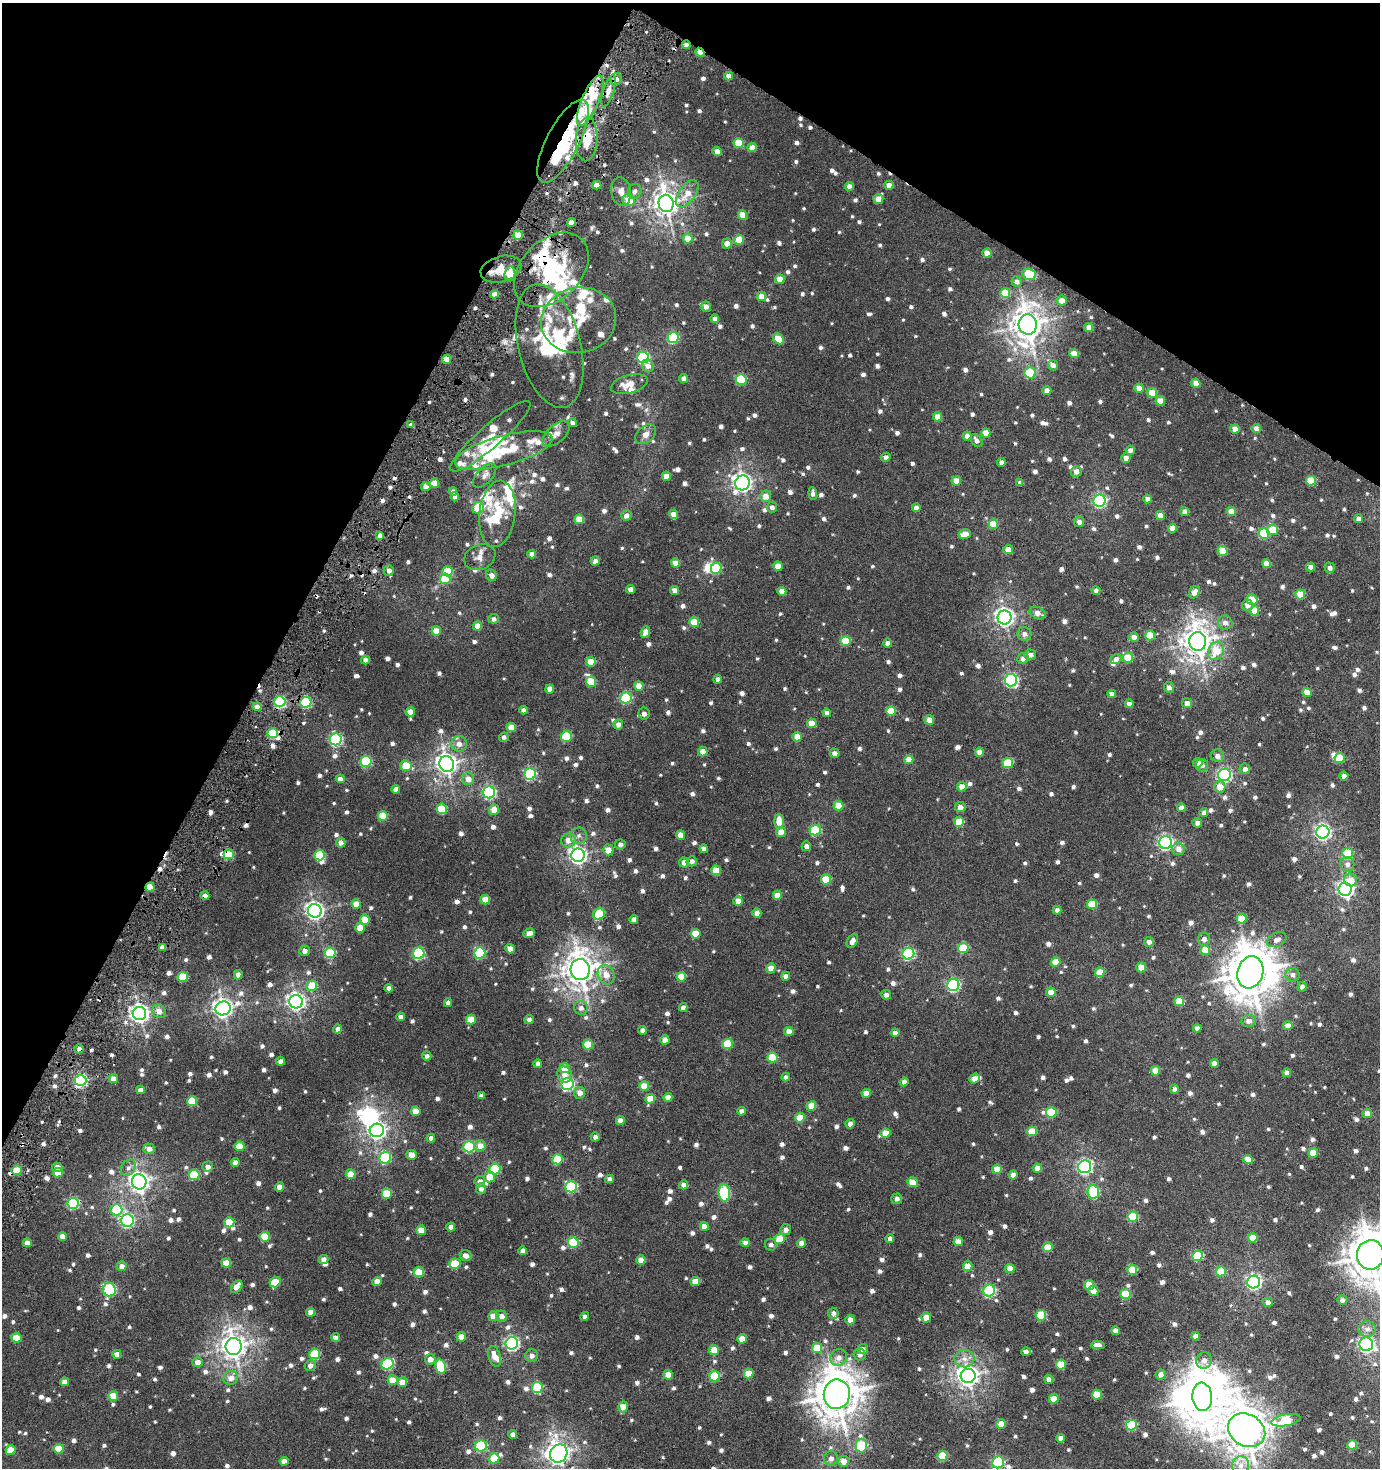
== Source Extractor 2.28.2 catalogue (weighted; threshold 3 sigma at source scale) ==
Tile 2 of 4 x 4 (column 2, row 1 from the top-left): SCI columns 1573-2950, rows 4402-5867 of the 5967 x 5867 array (HDU 1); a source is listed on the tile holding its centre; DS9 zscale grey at full resolution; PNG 1382 x 1470 px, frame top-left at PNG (2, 3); each listed source drawn as its Kron ellipse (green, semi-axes under 4 px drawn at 4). Shown black and unused: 27% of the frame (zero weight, under 3 of 6 exposures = <1% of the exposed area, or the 3 px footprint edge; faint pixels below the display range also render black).
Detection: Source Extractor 2.28.2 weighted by HDU 2 'WHT'; one run over the whole footprint, this tile lists its part. Background 0.00437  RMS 0.003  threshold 0.0123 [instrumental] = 3 sigma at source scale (4.09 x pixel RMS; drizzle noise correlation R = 1.36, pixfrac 0.8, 0.0396/0.0396 arcsec/px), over >= 5 px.
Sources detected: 1223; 1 too faint to see at this stretch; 11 inside a brighter object's white glare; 10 cosmic-ray / hot-pixel residue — neither listed nor drawn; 46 inside a brighter listed object's ellipse — not listed separately; of the other 1155, all 500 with FLUX_AUTO >= 1.11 (the completeness limit of this list) listed and drawn (655 fainter detections not listed), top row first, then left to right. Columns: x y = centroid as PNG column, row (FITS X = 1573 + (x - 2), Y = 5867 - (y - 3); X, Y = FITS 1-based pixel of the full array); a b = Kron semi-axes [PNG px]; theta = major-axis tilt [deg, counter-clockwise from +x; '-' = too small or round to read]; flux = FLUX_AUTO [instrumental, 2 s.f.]
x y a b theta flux
686 45 4 4 - 1.3
700 52 4 3 - 4.4
729 76 4 4 - 2.2
616 79 6 6 - 1.5
608 91 16 5 73 1.8
590 101 27 8 67 6.4
587 139 22 11 87 5.8
563 141 46 16 63 26
739 143 5 5 - 7.7
752 148 4 4 - 2.7
717 151 4 4 - 1.8
597 185 4 4 - 1.7
889 185 4 4 - 2
849 186 4 4 - 2.1
635 191 7 6 - 1.2
621 192 14 9 -81 2
687 194 16 8 54 3.6
878 199 5 5 - 2.9
629 200 6 5 - 4.9
666 203 8 7 - 230
742 215 5 4 - 3.9
571 222 4 4 - 2.4
518 235 5 4 - 4.3
688 238 5 5 - 3.5
739 240 5 5 - 6.6
727 244 5 5 - 2.1
987 253 4 4 - 2.6
501 269 21 12 16 3.9
551 270 43 30 45 22
510 274 7 5 84 4.5
1029 274 7 5 -18 14
780 279 4 4 - 3.7
1016 281 5 5 - 1.4
1005 293 5 5 - 6.8
494 294 4 4 - 2.4
761 296 4 4 - 2.6
1062 301 5 5 - 2.4
706 307 5 5 - 1.7
715 319 4 4 - 1.4
579 320 38 32 12 13
1028 324 10 9 - 330
1089 327 4 4 - 2.7
673 338 5 5 - 19
778 339 6 4 -46 4.9
549 346 63 31 -76 25
1074 354 4 4 - 3.5
643 357 6 6 - 30
446 359 4 4 - 3.7
1053 365 5 5 - 1.5
648 366 6 6 - 1.4
1030 373 5 5 - 11
684 379 4 4 - 1.7
741 379 5 5 - 15
1196 383 4 4 - 2.4
629 384 19 9 15 3.1
1139 388 4 4 - 2.8
1047 390 4 4 - 1.6
1152 393 5 4 - 5.4
1160 401 4 4 - 3
937 417 5 4 - 3
572 423 4 4 - 1.2
411 425 4 4 - 1.2
1256 428 5 4 - 2
1235 429 5 4 - 2.4
986 433 4 4 - 3.1
556 434 16 8 41 1.8
646 434 12 8 40 1.9
490 436 52 11 41 5.9
967 436 4 4 - 2
977 441 7 5 -55 1.1
504 450 50 15 15 12
1130 450 4 4 - 1.4
886 457 5 4 - 1.1
1126 458 4 4 - 1.8
1001 463 4 4 - 1.2
1076 471 5 5 - 1.9
485 475 15 7 47 1.4
666 476 4 4 - 2.5
956 481 4 4 - 2.8
1311 481 5 5 - 6.7
434 483 5 4 - 4.6
742 483 7 7 - 120
1020 483 4 4 - 1.3
426 487 4 4 - 2
453 492 4 4 - 1.6
813 493 6 4 -85 1.1
765 496 6 5 - 2.6
455 497 4 4 - 1.1
1147 499 4 4 - 1.4
1099 501 6 6 - 44
772 507 5 5 - 1.2
478 508 6 5 - 6.4
916 508 4 4 - 1.3
1231 511 5 4 - 2.8
1185 512 4 4 - 1.8
497 514 33 18 83 10
674 514 5 4 - 2.2
626 516 5 5 - 1.5
1160 516 4 4 - 2.3
579 519 5 5 - 5.6
1358 519 4 4 - 1.2
1079 522 5 5 - 1.2
993 524 4 4 - 7.1
1172 528 4 4 - 2.6
1273 530 5 5 - 8.2
965 534 6 4 15 3.2
1264 534 5 5 - 11
380 536 4 4 - 1.6
1008 549 5 4 - 2.7
1223 551 5 5 - 5.6
532 554 4 4 - 2
480 557 16 12 23 2.1
595 561 4 4 - 1.5
675 563 4 4 - 3.1
1266 564 4 4 - 2.7
778 566 4 4 - 3.8
1310 567 4 4 - 1.7
716 568 5 5 - 16
1330 568 5 5 - 1.2
389 570 5 5 - 1.4
448 571 5 5 - 8.2
491 575 6 5 - 1.4
445 579 5 5 - 10
631 589 4 4 - 1.7
675 590 4 4 - 2
782 591 4 4 - 2.8
1096 591 4 4 - 1.1
1194 592 7 5 55 2.1
1300 594 5 5 - 5.6
1252 600 5 5 - 7.2
1247 605 6 5 - 1.8
1254 611 5 5 - 3.7
1037 613 8 6 -23 2.1
1004 617 7 7 - 120
494 619 5 5 - 1.2
694 622 5 5 - 6.8
1225 623 7 7 - 1.5
477 626 4 4 - 2.9
436 631 5 4 - 3.4
645 632 6 4 67 2.3
1024 634 7 6 - 1.4
1150 635 5 5 - 7
1134 637 5 4 - 2
846 641 5 5 - 8.3
1198 641 9 8 - 320
887 643 4 4 - 1.3
1216 651 10 7 59 6
1030 655 6 5 - 1.4
1023 658 6 5 - 1.6
1128 658 5 5 - 7.4
1116 659 5 5 - 1.5
366 660 4 4 - 1.8
591 662 5 4 - 4.2
718 679 4 4 - 1.3
1011 680 6 6 - 44
591 682 5 5 - 8
639 686 5 4 - 3
1169 687 5 5 - 1.3
550 689 4 4 - 2.2
1307 692 5 4 - 3.2
1112 694 4 4 - 1.7
626 698 6 5 - 20
280 702 5 5 - 25
306 702 5 5 - 22
1187 703 5 4 - 1.7
1129 704 4 4 - 1.7
257 707 4 4 - 2.4
523 710 4 4 - 1.3
891 711 5 5 - 5.6
410 712 4 4 - 2.7
827 713 4 4 - 1.2
644 714 6 5 - 1.4
929 720 5 4 - 2.9
812 723 5 4 - 3.1
618 724 5 5 - 1.7
511 727 5 4 - 3.6
273 733 5 5 - 9.6
566 736 5 5 - 12
504 737 5 4 - 1.1
797 737 4 4 - 3.5
336 739 6 6 - 36
459 744 8 7 - 1.9
703 752 5 4 - 2.3
979 752 4 4 - 2.4
835 753 5 4 - 1.3
1217 756 7 6 - 1.4
1339 758 5 5 - 8
909 760 4 4 - 3.2
366 761 5 5 - 18
1008 763 5 5 - 12
1198 763 5 4 - 1.7
447 764 8 7 - 170
1202 765 6 6 - 1.1
406 766 5 5 - 7.2
1245 769 5 5 - 1.1
530 774 6 5 - 29
1224 775 6 6 - 52
1344 776 4 4 - 1.2
340 779 4 4 - 1.5
468 779 6 6 - 2.4
962 787 5 4 - 3.1
1220 787 5 5 - 3
396 789 4 4 - 1.3
489 792 6 6 - 40
838 806 5 5 - 4.4
960 807 5 5 - 1.7
1181 808 4 4 - 1.9
442 809 5 5 - 7.9
494 810 5 5 - 3.1
1204 813 4 4 - 1.4
383 816 5 5 - 7.3
779 821 7 5 -87 3.3
959 822 5 5 - 6
1197 823 5 4 - 1.3
815 830 5 5 - 13
781 832 5 5 - 3.3
1323 832 6 6 - 79
681 835 4 4 - 2.5
579 836 8 8 - 1.2
568 840 7 7 - 2.3
1165 842 6 6 - 60
341 843 5 5 - 1.6
620 844 5 5 - 1.2
806 846 5 4 - 1.4
704 849 4 4 - 1.6
1178 849 6 6 - 1.9
608 850 5 5 - 2.8
1348 853 5 5 - 9.6
229 854 5 5 - 8.5
320 855 5 5 - 11
578 855 7 6 - 100
692 861 5 5 - 1.2
684 863 5 5 - 2.2
1347 864 7 7 - 1.3
716 870 5 4 - 4.6
826 879 5 5 - 8.5
1350 880 6 6 - 3.4
150 887 5 4 - 5.1
1345 889 6 6 - 84
777 895 4 4 - 3
205 896 4 4 - 1.4
485 900 5 4 - 4.3
738 901 5 5 - 2.5
356 904 4 4 - 3.5
1092 904 5 5 - 8.4
1057 910 4 4 - 1.2
315 911 7 6 - 110
757 913 5 4 - 1.7
599 914 6 5 - 9.1
1242 919 5 5 - 5
365 920 5 5 - 5.1
634 920 4 4 - 1.8
360 928 5 5 - 4.2
529 933 6 4 19 1.8
695 934 5 5 - 5.6
1204 939 6 6 - 1.3
1277 940 10 6 24 1.4
852 941 7 5 60 1.8
1149 942 5 5 - 1.3
162 947 4 4 - 1.5
963 948 5 5 - 11
510 949 4 4 - 2.1
1205 950 5 4 - 5.1
305 951 5 5 - 1.5
330 953 5 5 - 14
419 953 6 5 - 27
480 953 5 5 - 18
908 954 6 6 - 31
1056 962 5 4 - 4.4
771 968 5 4 - 2.7
1141 968 5 5 - 4.3
580 970 10 9 - 350
1100 972 5 5 - 4.1
1250 972 16 13 73 750
238 975 5 4 - 1.2
606 975 10 8 -70 2.5
1293 975 7 6 - 1.2
786 976 4 4 - 1.6
183 977 5 5 - 8.5
681 977 5 4 - 4
953 985 6 6 - 39
312 986 5 5 - 6.5
1302 987 5 4 - 1.2
389 988 4 4 - 1.2
1051 992 5 4 - 2.5
886 995 5 4 - 1.3
1179 1001 5 5 - 5.2
296 1002 7 6 - 110
448 1002 4 4 - 1.5
683 1007 4 4 - 1.2
223 1008 7 7 - 140
581 1008 7 6 - 1.3
159 1011 7 6 - 1.8
139 1014 6 6 - 130
401 1017 4 4 - 1.6
529 1019 5 4 - 1.3
471 1020 5 5 - 5.9
1249 1021 7 6 - 1.5
1288 1026 4 4 - 2.7
1197 1028 4 4 - 1.3
338 1029 4 4 - 1.3
643 1030 4 4 - 1.1
789 1032 4 4 - 2.6
895 1033 4 4 - 1.5
665 1040 4 4 - 2.8
728 1044 5 5 - 8.2
588 1045 5 5 - 7.6
79 1049 5 4 - 1.2
427 1056 4 4 - 1.1
772 1057 5 5 - 9
281 1061 4 4 - 1.4
1214 1063 4 4 - 2.2
538 1064 4 4 - 1.2
565 1068 5 5 - 4.3
1155 1071 5 4 - 3.9
1287 1073 4 4 - 1.9
565 1074 8 7 - 1.9
786 1077 4 4 - 1.1
113 1079 4 4 - 1.9
975 1079 5 4 - 2.5
80 1080 6 5 - 43
904 1082 4 4 - 1.3
567 1084 6 6 - 41
644 1086 5 4 - 4.8
1174 1089 4 4 - 1.2
140 1090 4 4 - 1.8
580 1093 6 5 - 1.9
866 1093 4 4 - 2.6
481 1096 4 4 - 1.1
668 1097 4 4 - 2.3
650 1099 5 4 - 4.8
192 1101 5 5 - 7.4
811 1106 5 4 - 3.8
416 1111 5 4 - 3.8
741 1111 4 4 - 1.2
1051 1112 5 5 - 12
1367 1113 4 4 - 2.6
800 1118 5 4 - 5
620 1121 4 4 - 1.9
850 1124 5 4 - 1.5
377 1130 7 6 - 91
1032 1131 5 5 - 5.2
885 1133 5 4 - 4.4
595 1137 4 4 - 1.1
431 1138 4 4 - 1.3
239 1146 5 5 - 5.4
480 1146 5 5 - 2.2
469 1147 6 5 - 23
149 1149 6 5 - 1.6
1313 1153 5 4 - 4.9
412 1155 5 4 - 2.4
385 1158 6 6 - 20
558 1159 5 5 - 10
1248 1160 5 4 - 3.8
235 1162 4 4 - 1.2
208 1167 5 5 - 1.4
1085 1167 6 6 - 57
57 1168 5 4 - 4.5
128 1168 9 7 55 1.2
1038 1168 4 4 - 2.9
495 1169 5 5 - 17
997 1169 5 4 - 4.2
17 1170 5 4 - 6.3
58 1173 5 4 - 2.8
350 1174 5 5 - 3.6
194 1175 5 5 - 12
1013 1175 4 4 - 1.6
489 1177 5 5 - 3.8
609 1179 4 4 - 1.4
480 1181 5 5 - 1.3
139 1182 7 7 - 140
913 1182 5 5 - 3.8
684 1185 4 4 - 1.7
279 1187 4 4 - 2.3
571 1187 6 5 - 20
481 1189 5 5 - 1.3
1093 1192 6 6 - 19
724 1193 9 6 -82 26
387 1194 5 5 - 7.6
897 1199 5 5 - 1.3
73 1203 6 5 - 26
116 1210 6 5 - 12
1133 1217 5 5 - 12
127 1221 6 6 - 44
229 1222 5 5 - 7.2
704 1226 4 4 - 2.9
451 1227 4 4 - 1.6
421 1230 5 4 - 4.1
786 1230 5 5 - 1.3
62 1237 4 4 - 2.5
265 1237 5 5 - 6.2
1253 1238 5 4 - 4.7
780 1239 5 5 - 6.9
890 1239 4 4 - 1.2
958 1241 4 4 - 2.9
27 1243 4 4 - 2
573 1243 5 5 - 13
745 1243 4 4 - 1.4
801 1243 4 4 - 1.7
771 1245 6 6 - 1.2
1047 1247 5 5 - 5.9
523 1251 4 4 - 1.4
466 1255 6 5 - 1.5
1370 1255 15 13 82 650
1197 1256 5 5 - 13
324 1259 5 4 - 1.6
641 1260 4 4 - 2.5
226 1263 5 4 - 3.6
455 1264 6 5 - 7.9
122 1266 5 5 - 1.7
968 1266 5 4 - 4.6
1010 1268 4 4 - 3
1132 1270 5 5 - 7.2
1221 1271 5 5 - 5.8
419 1272 5 5 - 7.7
377 1281 4 4 - 2.5
275 1282 5 5 - 6.5
695 1282 5 4 - 3.8
1254 1282 6 6 - 71
1089 1285 5 5 - 5.8
237 1287 7 4 52 3
109 1290 7 6 - 29
989 1291 6 5 - 31
1093 1291 5 5 - 2.4
1125 1294 5 5 - 9.2
1342 1300 5 5 - 1.1
1268 1302 5 4 - 1.8
311 1312 4 4 - 2.3
833 1313 5 5 - 1.2
1041 1315 5 5 - 9.3
493 1316 5 5 - 3.7
502 1316 6 5 - 1.5
585 1316 4 4 - 1.1
926 1317 5 5 - 2.8
850 1320 5 4 - 2.2
1367 1329 8 8 - 1.5
1115 1331 4 4 - 1.7
1196 1336 4 4 - 1.6
461 1337 5 5 - 2.2
16 1338 5 5 - 5
336 1338 4 4 - 1.4
742 1339 5 4 - 3.3
512 1343 6 6 - 55
1366 1344 7 6 - 71
1098 1345 7 4 3 1.7
234 1346 8 8 - 240
817 1348 5 5 - 6.4
863 1349 5 5 - 1.2
714 1350 5 4 - 4.7
1026 1352 5 4 - 1.4
117 1354 4 4 - 2.1
315 1354 5 5 - 11
860 1355 6 6 - 1.2
495 1356 10 6 -73 3
532 1356 6 6 - 1.5
839 1357 9 8 - 1.9
430 1359 5 5 - 1.9
964 1359 10 8 3 1.8
1204 1361 8 7 - 1.7
198 1362 5 5 - 2
387 1364 6 5 - 21
1061 1365 5 5 - 7.1
310 1366 5 5 - 1.5
441 1367 7 5 -76 13
749 1374 5 5 - 6
1161 1374 5 5 - 1.6
668 1375 5 5 - 2.7
715 1376 5 5 - 12
968 1376 7 7 - 190
231 1378 7 7 - 1.9
1049 1379 4 4 - 1.5
393 1380 5 5 - 4.2
65 1382 4 4 - 1.8
402 1382 5 5 - 2.9
537 1387 5 5 - 14
837 1394 15 13 82 680
1097 1395 5 4 - 6.4
113 1396 5 4 - 4.9
1202 1397 14 10 -85 770
1054 1399 5 4 - 4.6
623 1407 5 4 - 3.4
1286 1420 15 6 11 14
1001 1424 5 5 - 2.9
1131 1425 5 5 - 17
1247 1430 19 16 -31 540
513 1434 4 4 - 1.4
1061 1438 4 4 - 1.6
861 1445 7 5 -89 17
1352 1445 5 4 - 5
481 1446 6 5 - 22
59 1449 5 5 - 6
10 1450 5 4 - 4.6
559 1453 9 8 - 190
942 1456 5 5 - 8.1
494 1458 5 5 - 9.2
831 1458 7 7 - 1.3
284 1461 4 4 - 2.1
843 1461 5 5 - 2.7
998 1462 6 5 - 24
1241 1465 9 8 - 1.9
Overlapping masked pixels (flux is a lower limit): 15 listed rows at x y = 686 45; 700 52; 587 139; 563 141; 501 269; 551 270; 549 346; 1198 641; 280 702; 306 702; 229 854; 150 887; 162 947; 330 953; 79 1049
Isophote crosses this tile's border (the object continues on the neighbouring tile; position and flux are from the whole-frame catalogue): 3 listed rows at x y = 1370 1255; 559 1453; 998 1462